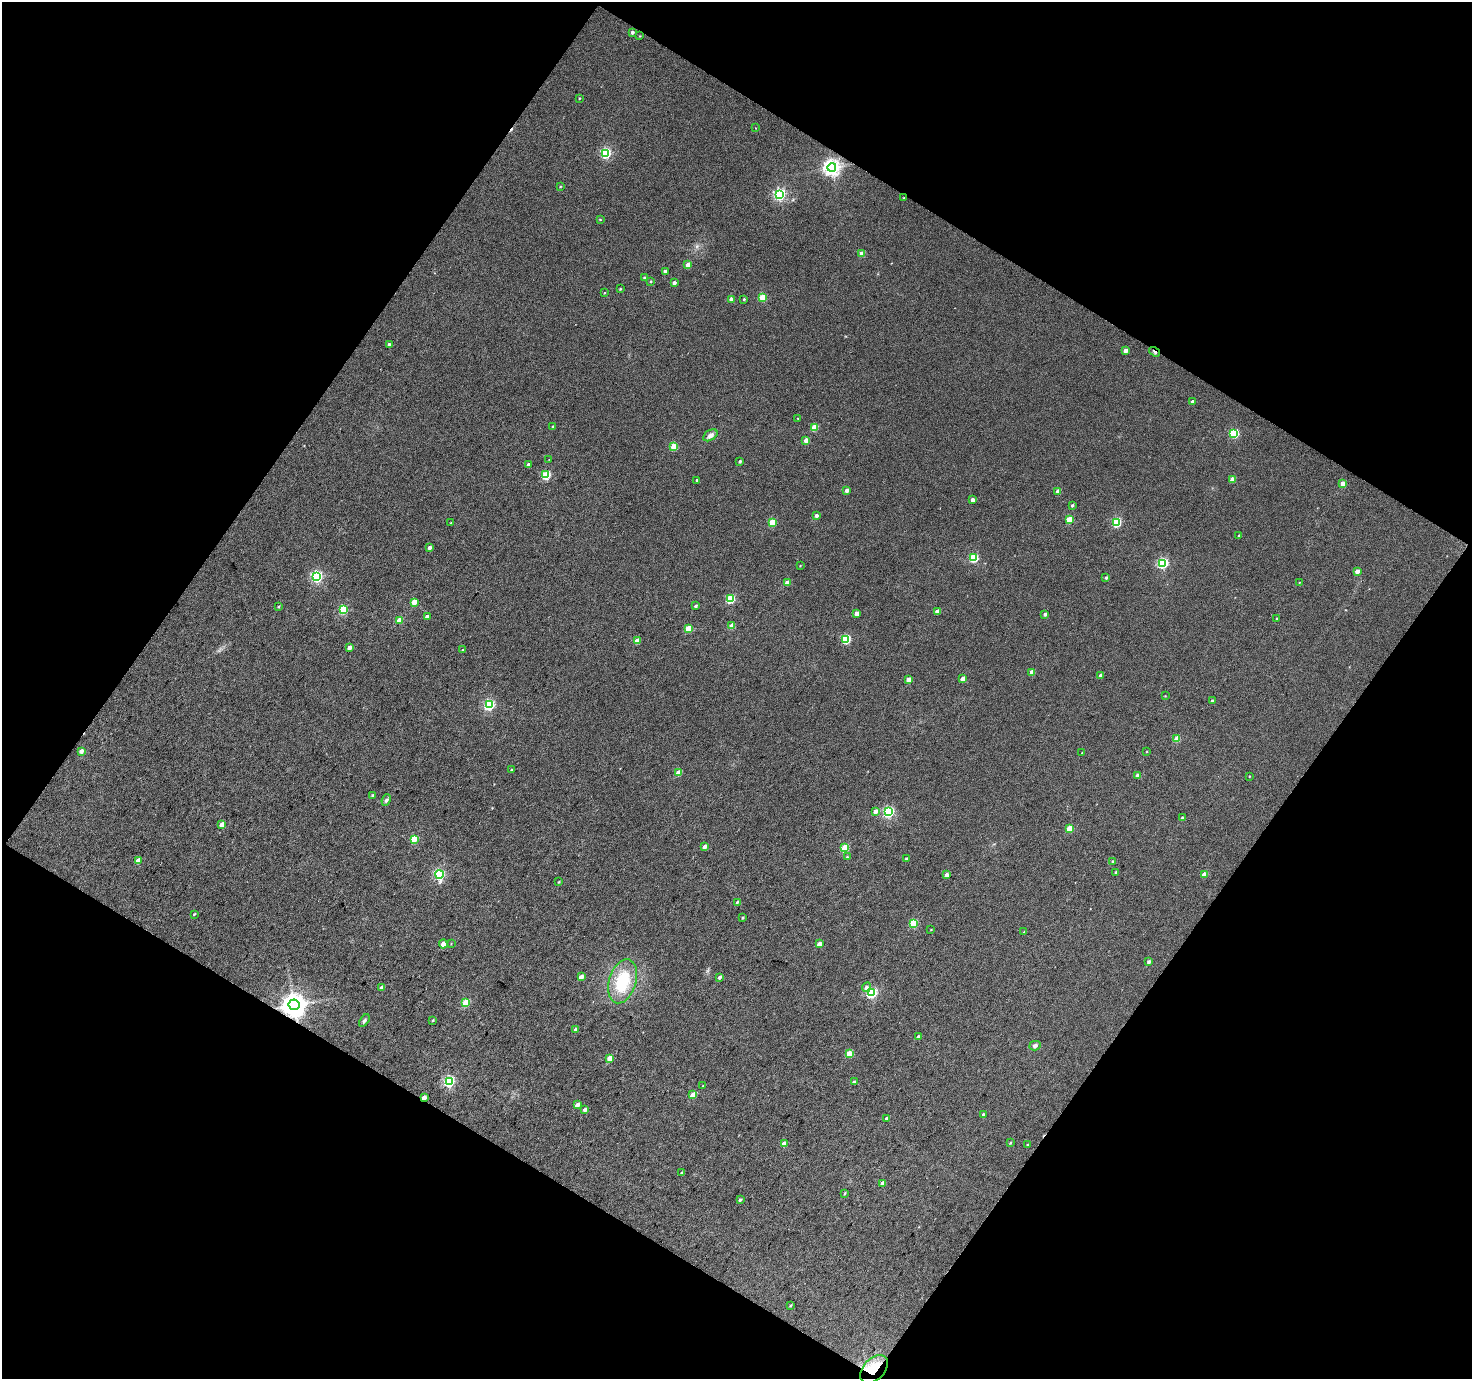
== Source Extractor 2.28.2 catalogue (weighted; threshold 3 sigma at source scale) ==
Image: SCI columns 2-2941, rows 118-2871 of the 2942 x 2970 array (HDU 1 of 3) = the unmasked area's bounding box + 8 px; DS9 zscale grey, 2 x 2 block average (1 PNG px = mean of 2 x 2 image px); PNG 1474 x 1381 px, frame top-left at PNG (2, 2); each listed source drawn as its Kron ellipse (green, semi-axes under 4 px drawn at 4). Shown black and unused: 48% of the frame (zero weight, under 3 of 4 exposures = <1% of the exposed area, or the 3 px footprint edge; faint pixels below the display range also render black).
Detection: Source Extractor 2.28.2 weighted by HDU 2 'WHT'. Background 0.0404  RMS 0.011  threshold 0.0493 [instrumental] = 3 sigma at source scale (4.5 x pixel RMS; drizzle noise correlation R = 1.50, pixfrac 1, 0.0396/0.0396 arcsec/px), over >= 5 px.
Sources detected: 155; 2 cosmic-ray / hot-pixel residue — neither listed nor drawn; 1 inside a brighter listed object's ellipse — not listed separately; the other 152 listed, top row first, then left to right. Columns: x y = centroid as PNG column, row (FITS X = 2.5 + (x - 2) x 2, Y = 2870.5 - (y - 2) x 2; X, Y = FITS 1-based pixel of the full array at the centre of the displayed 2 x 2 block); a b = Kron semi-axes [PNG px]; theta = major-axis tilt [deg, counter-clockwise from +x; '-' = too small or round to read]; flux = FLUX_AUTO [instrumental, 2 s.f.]
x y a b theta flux
632 32 3 2 - 6.9
640 36 2 2 - 1.8
579 98 2 2 - 1.9
755 128 2 2 - 1.3
606 153 4 3 - 260
832 167 4 4 - 1100
560 186 2 2 - 2.1
779 194 4 4 - 430
904 198 2 2 - 1.9
600 220 2 2 - 2.1
862 254 3 3 - 30
688 265 3 3 - 31
665 271 2 2 - 8.6
645 277 3 2 - 4.2
651 281 3 2 - 2.2
674 283 3 2 - 10
620 289 3 2 - 2.6
605 293 2 2 - 1.7
762 297 3 3 - 85
731 299 3 2 - 11
744 299 3 2 - 2.8
389 345 3 2 - 7.6
1126 351 3 3 - 17
1155 352 6 2 -35 7.6
1193 402 3 3 - 17
798 418 2 2 - 1.8
553 426 3 2 - 2.6
814 427 3 3 - 59
1234 433 4 3 - 170
710 435 8 5 32 12
806 440 3 3 - 35
674 446 3 3 - 75
549 459 3 2 - 0.93
740 461 3 2 - 4.2
529 465 3 2 - 14
546 475 3 3 - 140
1232 479 3 3 - 24
697 480 2 2 - 4.1
1343 484 3 3 - 32
847 490 3 2 - 12
1058 491 3 3 - 23
973 500 3 3 - 12
1072 505 3 3 - 4.1
816 516 3 3 - 8.8
1069 520 3 3 - 65
772 522 3 3 - 89
1116 522 4 3 - 180
451 523 3 3 - 1.6
1239 536 3 2 - 6.6
430 548 3 2 - 8.9
974 558 3 3 - 140
1163 563 4 3 - 300
800 566 3 2 - 1.6
1357 571 3 3 - 17
317 576 4 4 - 360
1106 577 3 3 - 4
1299 582 2 2 - 1.2
787 583 3 3 - 24
730 599 3 3 - 150
414 602 3 3 - 40
279 606 3 3 - 2.2
696 606 3 2 - 5.6
343 609 3 3 - 140
937 611 3 3 - 23
857 613 3 2 - 21
1045 614 3 3 - 5.9
427 617 3 2 - 11
1277 619 3 2 - 3.8
400 620 3 3 - 46
732 626 3 3 - 32
688 629 3 3 - 56
846 639 3 3 - 160
637 641 3 3 - 35
349 648 3 3 - 13
462 650 2 2 - 1.7
1032 672 3 3 - 21
1101 675 3 2 - 11
963 679 3 3 - 23
909 680 3 3 - 22
1165 696 3 2 - 1.5
1212 701 3 2 - 3.2
489 705 4 3 - 280
1177 739 3 3 - 53
81 751 3 2 - 15
1147 752 2 2 - 1.4
1082 753 2 2 - 0.92
511 770 3 3 - 2.9
678 773 3 3 - 38
1138 775 3 3 - 8.1
1249 776 2 2 - 1.7
373 795 3 3 - 4.8
386 800 6 4 66 4.9
876 811 3 3 - 15
888 812 4 3 - 290
1182 818 3 2 - 7.4
222 824 3 3 - 25
1070 828 3 3 - 59
414 839 3 3 - 100
705 847 3 3 - 13
845 847 3 3 - 90
847 857 3 3 - 2.4
906 859 3 2 - 3.5
138 861 3 3 - 34
1113 862 3 3 - 6.3
1116 872 3 2 - 4.8
439 874 4 4 - 300
1204 874 3 3 - 31
947 875 3 3 - 19
559 882 3 2 - 2.5
737 902 3 2 - 3.4
194 914 3 2 - 2.8
742 918 3 2 - 2.7
913 923 3 3 - 100
931 930 2 2 - 1.5
1024 932 3 2 - 1.7
443 944 4 3 - 28
451 944 3 2 - 1.3
819 944 3 3 - 18
1149 962 3 3 - 7.1
581 977 3 2 - 16
720 977 3 2 - 7.1
623 981 22 13 72 110
382 987 3 2 - 13
866 987 5 4 - 8
871 993 4 3 - 260
466 1002 3 3 - 90
294 1005 5 5 - 2800
433 1020 3 3 - 2.3
364 1021 7 4 53 5.9
576 1029 3 2 - 14
918 1037 3 2 - 8.3
1035 1046 5 4 - 6.8
849 1054 3 3 - 65
610 1058 3 3 - 35
449 1081 4 3 - 270
854 1082 3 3 - 7
703 1086 3 2 - 2.2
693 1095 3 3 - 49
424 1098 2 2 - 25
577 1105 3 3 - 18
585 1110 3 3 - 9.9
984 1115 3 3 - 8.7
887 1118 3 2 - 9.2
1010 1143 3 2 - 2.2
784 1144 3 3 - 32
1027 1144 3 2 - 1.9
681 1172 3 2 - 2.4
883 1183 3 3 - 31
845 1193 4 2 - 2.4
740 1200 3 3 - 4.6
791 1305 4 2 - 2.4
874 1369 16 10 46 64
Overlapping masked pixels (flux is a lower limit): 4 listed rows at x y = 1155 352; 294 1005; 424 1098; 874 1369